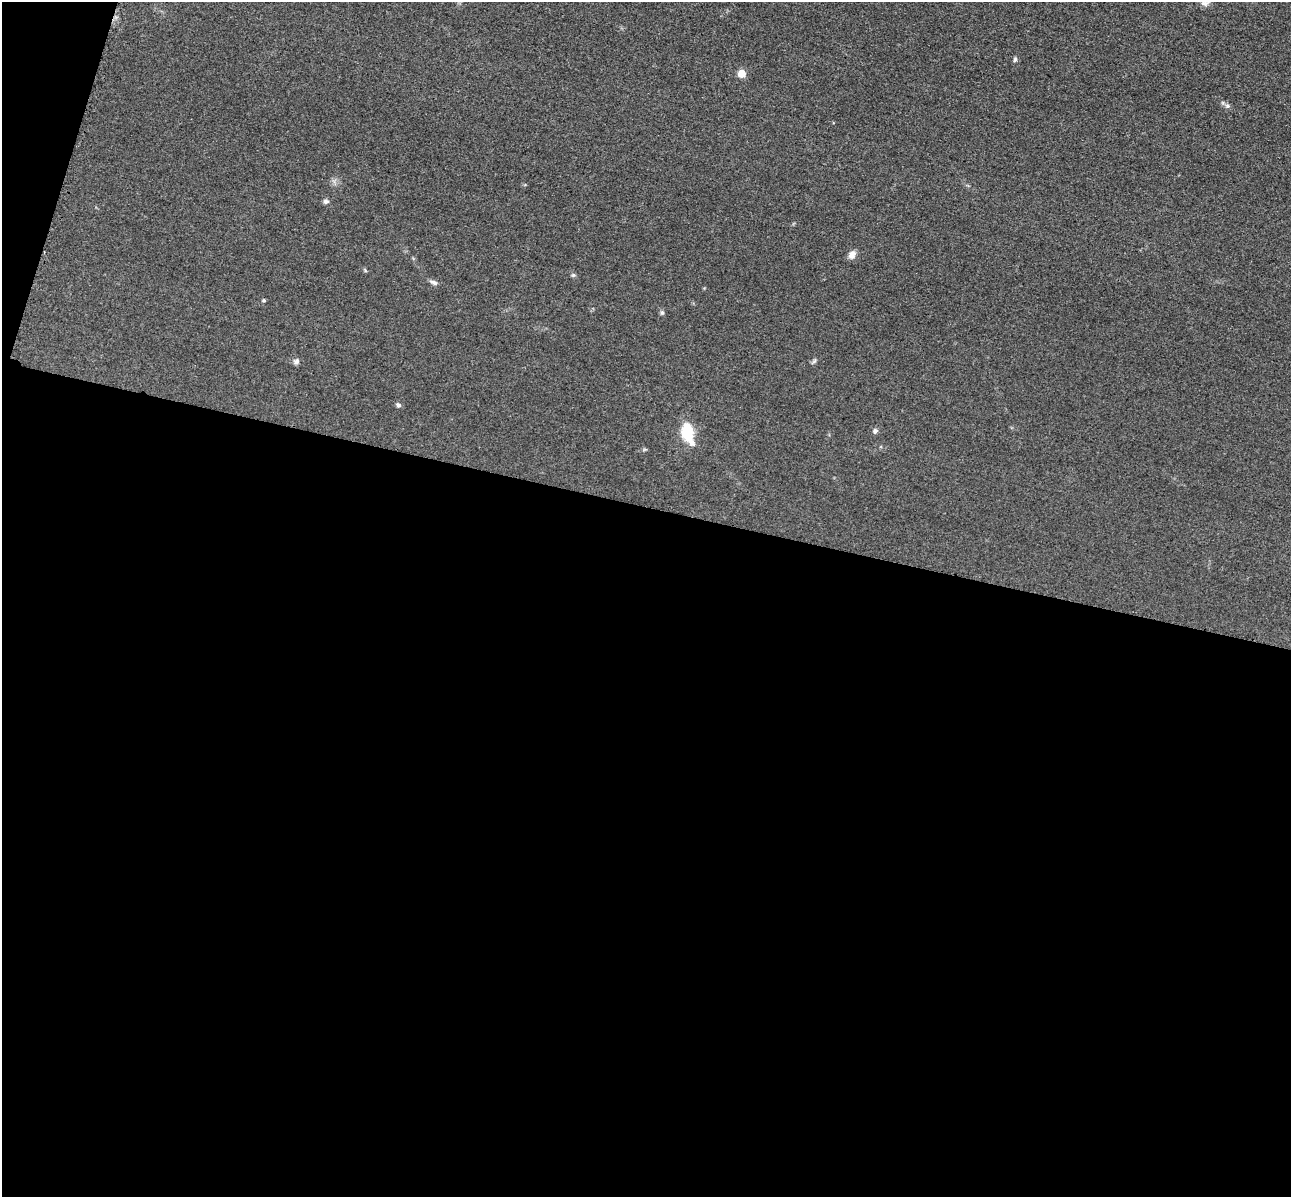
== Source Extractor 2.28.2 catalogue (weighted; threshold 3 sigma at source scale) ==
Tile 13 of 4 x 4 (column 1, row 4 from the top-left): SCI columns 173-1461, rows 396-1590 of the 5350 x 5365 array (HDU 1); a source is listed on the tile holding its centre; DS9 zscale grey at full resolution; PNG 1293 x 1199 px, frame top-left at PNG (2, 2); no overlay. Shown black and unused: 59% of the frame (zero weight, under 3 of 4 exposures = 9% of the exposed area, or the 3 px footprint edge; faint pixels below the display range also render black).
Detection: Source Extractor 2.28.2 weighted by HDU 2 'WHT'; one run over the whole footprint, this tile lists its part. Background 0.0477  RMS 0.0085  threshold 0.0383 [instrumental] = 3 sigma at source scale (4.5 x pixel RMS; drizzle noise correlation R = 1.50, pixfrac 1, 0.05/0.05 arcsec/px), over >= 5 px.
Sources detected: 15; all 15 listed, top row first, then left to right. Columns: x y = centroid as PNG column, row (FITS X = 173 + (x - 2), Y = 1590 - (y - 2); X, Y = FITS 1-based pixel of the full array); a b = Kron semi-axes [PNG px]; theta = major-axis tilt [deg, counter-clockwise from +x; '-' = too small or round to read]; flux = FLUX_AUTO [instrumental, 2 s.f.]
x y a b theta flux
1205 3 12 7 2 3.3
1015 60 6 5 - 1.6
741 73 5 5 - 17
1227 106 7 5 -20 2
326 201 7 6 - 2.3
852 255 10 8 47 4.5
573 275 6 5 - 1.2
434 282 10 5 -23 2.6
264 300 4 4 - 1.3
662 313 6 5 - 1.5
296 361 7 6 - 2.5
814 361 9 4 45 1.5
398 405 7 6 - 1.9
875 431 6 6 - 1.9
688 433 22 11 -74 28